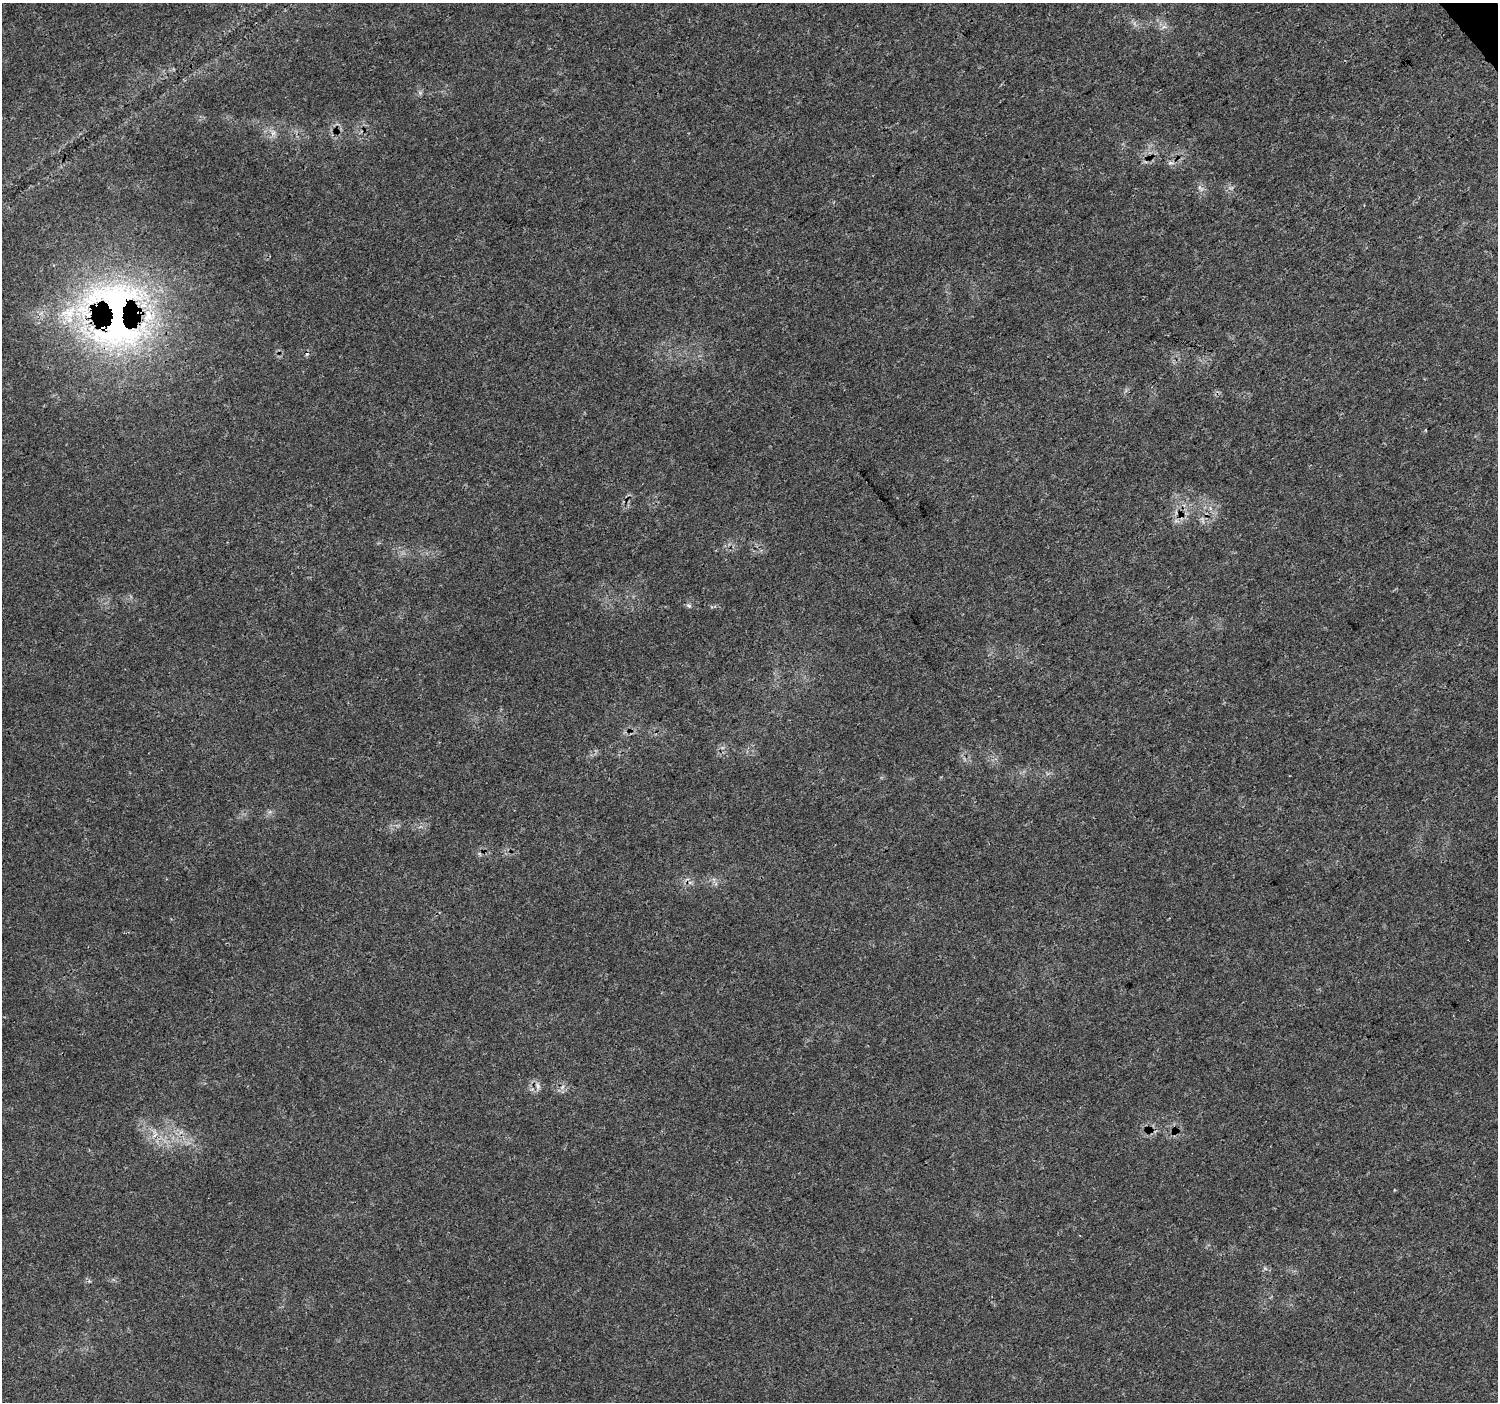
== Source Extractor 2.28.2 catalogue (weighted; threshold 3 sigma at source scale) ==
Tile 10 of 4 x 4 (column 2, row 3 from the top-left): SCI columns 1504-2999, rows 1605-3004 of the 5995 x 5943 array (HDU 1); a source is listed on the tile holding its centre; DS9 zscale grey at full resolution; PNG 1500 x 1404 px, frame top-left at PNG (2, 3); no overlay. Shown black and unused: <1% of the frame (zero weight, under 3 of 4 exposures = <1% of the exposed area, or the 3 px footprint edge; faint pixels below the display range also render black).
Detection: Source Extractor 2.28.2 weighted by HDU 2 'WHT'; one run over the whole footprint, this tile lists its part. Background 0.0245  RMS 0.0021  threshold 0.0096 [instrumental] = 3 sigma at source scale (4.5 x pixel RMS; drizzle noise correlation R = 1.50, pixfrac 1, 0.0396/0.0396 arcsec/px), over >= 5 px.
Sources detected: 8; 1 cosmic-ray / hot-pixel residue — not listed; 1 inside a brighter listed object's ellipse — not listed separately; the other 6 listed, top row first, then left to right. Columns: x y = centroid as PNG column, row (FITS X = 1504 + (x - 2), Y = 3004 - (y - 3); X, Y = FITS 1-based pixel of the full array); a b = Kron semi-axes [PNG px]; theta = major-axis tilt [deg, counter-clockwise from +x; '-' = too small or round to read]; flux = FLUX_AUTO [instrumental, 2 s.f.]
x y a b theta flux
1163 27 7 4 70 0.54
1170 163 6 5 - 0.48
114 315 115 84 -83 98
1426 430 3 2 - 0.2
689 606 7 5 -18 0.43
538 1086 10 5 -77 0.75
Overlapping masked pixels (flux is a lower limit): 1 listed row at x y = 114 315